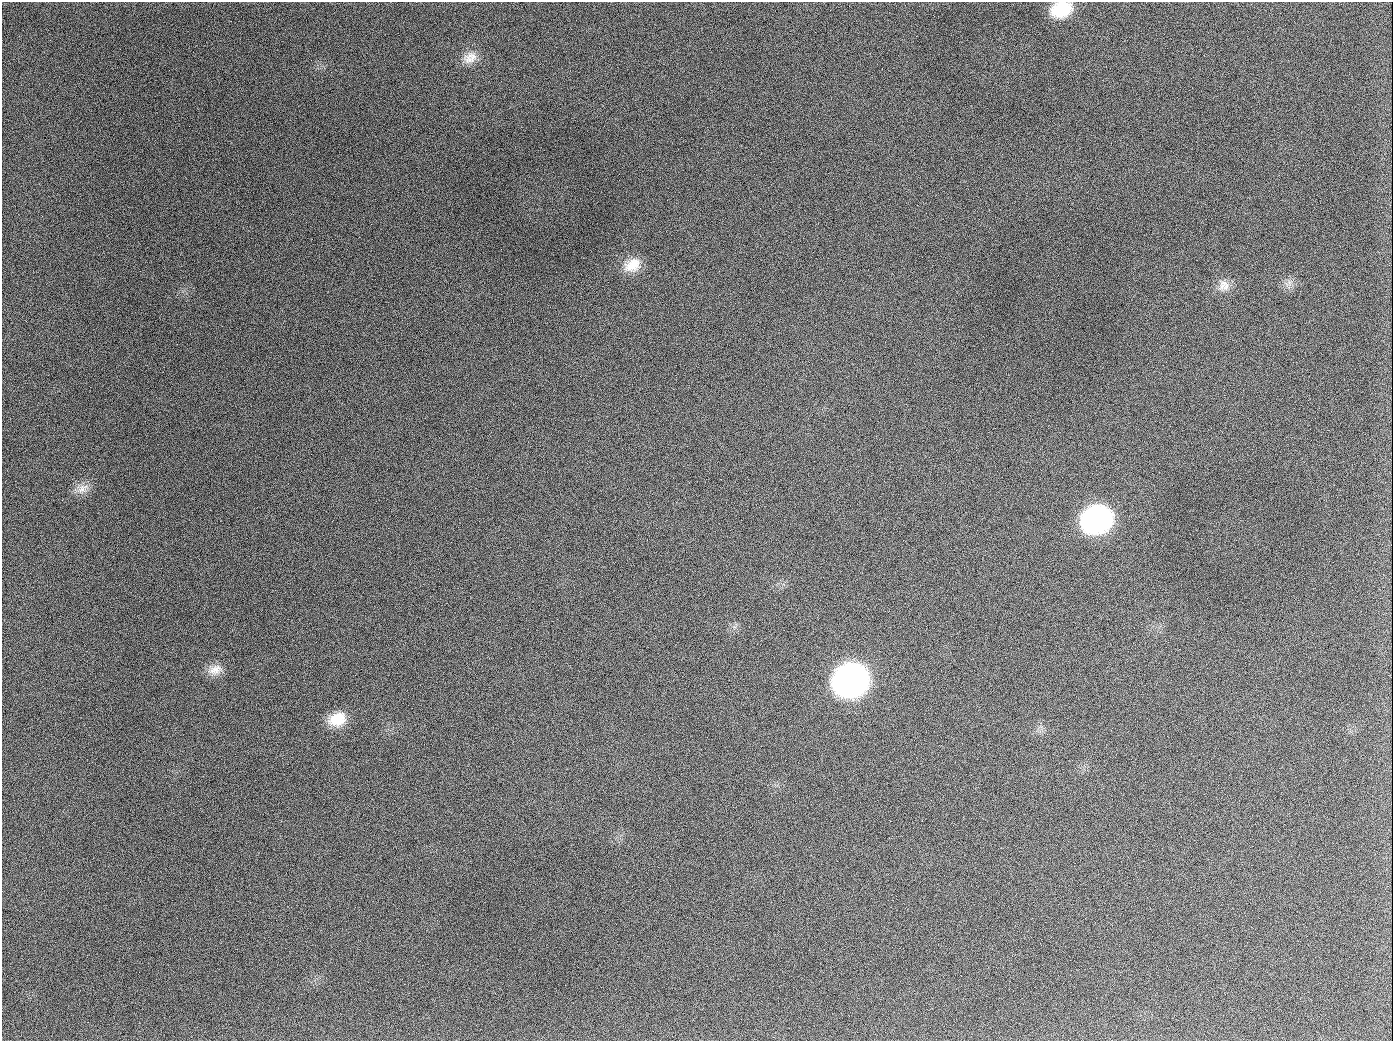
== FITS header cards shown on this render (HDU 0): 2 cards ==
NAXIS1  =                 1391
NAXIS2  =                 1039

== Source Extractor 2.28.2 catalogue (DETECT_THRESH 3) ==
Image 1391 x 1039 px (HDU 0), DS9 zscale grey, 1 PNG px = 1 image px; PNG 1395 x 1043 px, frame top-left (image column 1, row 1039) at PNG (2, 2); no overlay
Background 1890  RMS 79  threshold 238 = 3 sigma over >= 5 px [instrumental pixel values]
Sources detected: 12; all 12 listed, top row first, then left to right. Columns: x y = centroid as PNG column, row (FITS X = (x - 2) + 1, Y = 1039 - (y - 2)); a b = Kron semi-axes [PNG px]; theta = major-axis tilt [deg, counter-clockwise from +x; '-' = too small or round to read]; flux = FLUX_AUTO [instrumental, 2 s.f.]
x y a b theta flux
1061 9 20 14 15 2.1e+05
470 58 21 15 25 7.8e+04
189 126 2 2 - 5.4e+03
632 265 22 16 26 1.1e+05
1224 286 16 15 - 6.1e+04
654 407 2 2 - 3.3e+03
82 488 18 11 29 6.0e+04
1096 520 21 18 20 1.8e+06
215 670 20 13 16 6.4e+04
850 680 22 19 22 4.1e+06
337 719 22 16 19 1.3e+05
944 1026 2 2 - 3.7e+03
At the frame edge (FLAGS 8, measured only in part): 1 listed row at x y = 1061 9